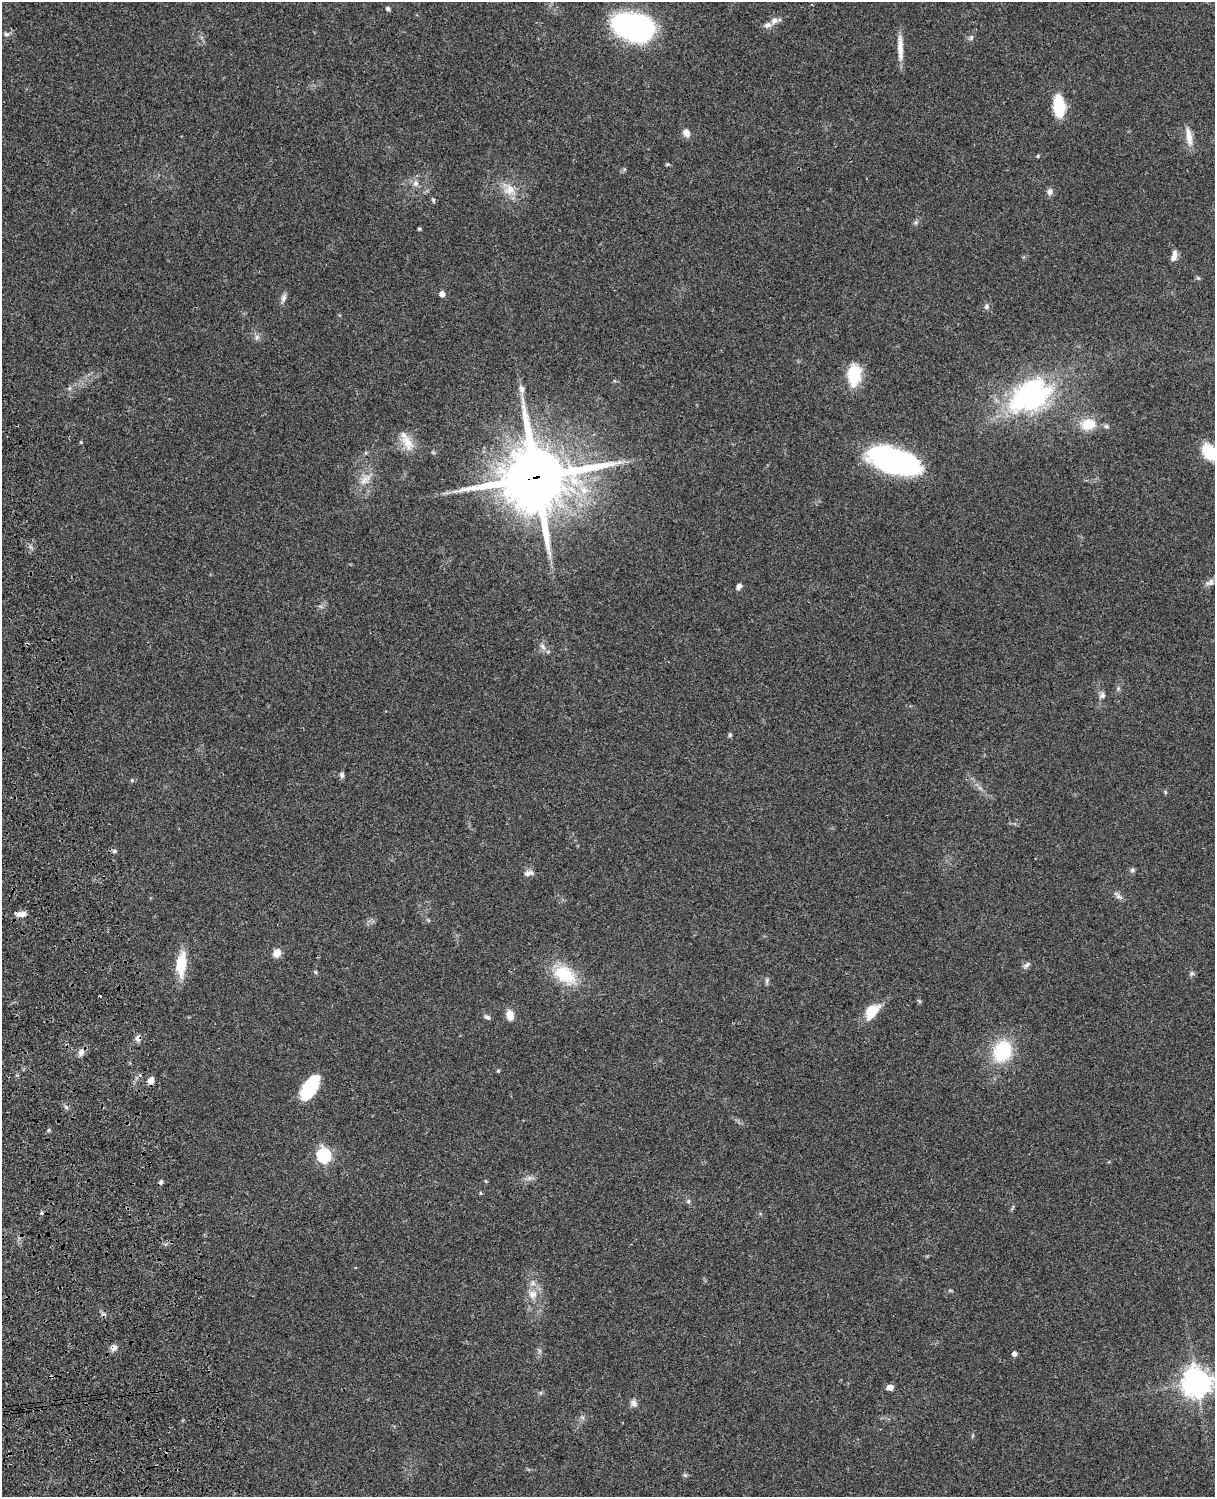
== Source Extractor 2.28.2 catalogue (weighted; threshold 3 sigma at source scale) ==
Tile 7 of 4 x 3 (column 3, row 2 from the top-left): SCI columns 2545-3757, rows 1772-3266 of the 5087 x 4925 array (HDU 1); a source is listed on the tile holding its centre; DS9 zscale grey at full resolution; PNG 1217 x 1499 px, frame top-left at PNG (2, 2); no overlay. Shown black and unused: <1% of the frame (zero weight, under 3 of 4 exposures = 6% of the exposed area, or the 3 px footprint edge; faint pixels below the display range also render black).
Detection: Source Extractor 2.28.2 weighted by HDU 2 'WHT'; one run over the whole footprint, this tile lists its part. Background 0.0863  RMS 0.0061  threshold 0.0276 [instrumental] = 3 sigma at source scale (4.5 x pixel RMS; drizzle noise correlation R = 1.50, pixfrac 1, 0.05/0.05 arcsec/px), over >= 5 px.
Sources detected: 82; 2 inside a brighter object's white glare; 4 cosmic-ray / hot-pixel residue — not listed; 2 inside a brighter listed object's ellipse — not listed separately; the other 74 listed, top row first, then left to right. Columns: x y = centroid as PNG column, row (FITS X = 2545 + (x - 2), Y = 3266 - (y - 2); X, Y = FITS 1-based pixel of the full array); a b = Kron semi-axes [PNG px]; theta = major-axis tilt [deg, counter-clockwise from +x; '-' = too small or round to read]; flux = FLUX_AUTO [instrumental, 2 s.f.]
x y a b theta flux
388 9 6 5 - 1.2
774 21 11 8 19 3.2
633 27 36 24 -13 140
6 34 8 6 -13 1.6
971 38 8 5 64 1.3
900 48 32 6 -88 7.9
1059 106 19 10 -85 27
686 133 11 8 -57 3.5
1189 137 24 7 -80 6.6
1038 156 4 4 - 0.68
415 183 8 8 - 2.8
510 189 16 13 30 8.4
1050 192 9 8 - 2.3
433 200 7 4 -85 0.88
916 222 6 4 19 1
419 229 4 3 - 0.82
1174 256 13 6 79 3.7
1198 278 7 4 -18 0.79
442 294 5 5 - 3.8
284 298 13 6 70 2.4
986 307 7 6 - 1.6
257 337 8 6 73 1.7
854 375 18 11 87 26
522 389 11 8 -70 3
1027 394 73 28 43 80
1088 424 20 15 13 12
81 442 4 4 - 0.51
407 442 24 13 -60 9.3
1209 452 16 11 -47 22
894 461 52 22 -17 110
536 477 23 21 11 4600
364 480 14 10 38 5.6
1210 583 13 7 27 2.6
739 586 7 5 52 2.4
27 644 4 4 - 0.92
543 646 10 6 -52 2.4
1118 688 6 5 - 1.2
1102 695 9 7 40 2.1
730 735 5 4 - 1
342 775 7 6 - 1.5
132 780 5 4 - 0.81
114 851 6 5 - 1.1
1132 870 7 5 15 1.3
528 873 12 7 11 2.9
1119 897 12 6 -24 2.1
22 914 12 7 7 4
277 953 7 6 - 7.8
181 964 31 11 85 16
1027 965 12 5 38 1.9
1192 974 7 5 35 1.2
565 975 34 21 -34 24
767 981 9 4 82 1.2
872 1011 21 12 51 13
510 1015 13 8 -78 5.6
487 1017 9 5 -27 1.5
138 1038 7 7 - 2.8
1002 1051 19 16 67 37
81 1052 10 8 58 3.2
498 1071 5 4 - 0.6
151 1080 6 5 - 5.1
310 1085 25 13 68 28
66 1107 6 4 -45 1.1
48 1130 6 4 89 0.78
323 1156 7 6 - 100
529 1178 7 4 71 1.4
480 1193 5 3 - 0.56
688 1201 6 5 - 1.1
533 1294 13 12 - 6.6
113 1348 8 7 - 2.9
1014 1354 4 4 - 2.9
1196 1382 10 9 - 630
890 1387 8 6 18 2.9
634 1403 10 8 -59 2.4
685 1475 6 5 - 0.97
Overlapping masked pixels (flux is a lower limit): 4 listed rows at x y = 536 477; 27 644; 138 1038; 113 1348
Isophote crosses this tile's border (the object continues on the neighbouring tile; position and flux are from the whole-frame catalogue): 2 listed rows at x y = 1209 452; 1196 1382